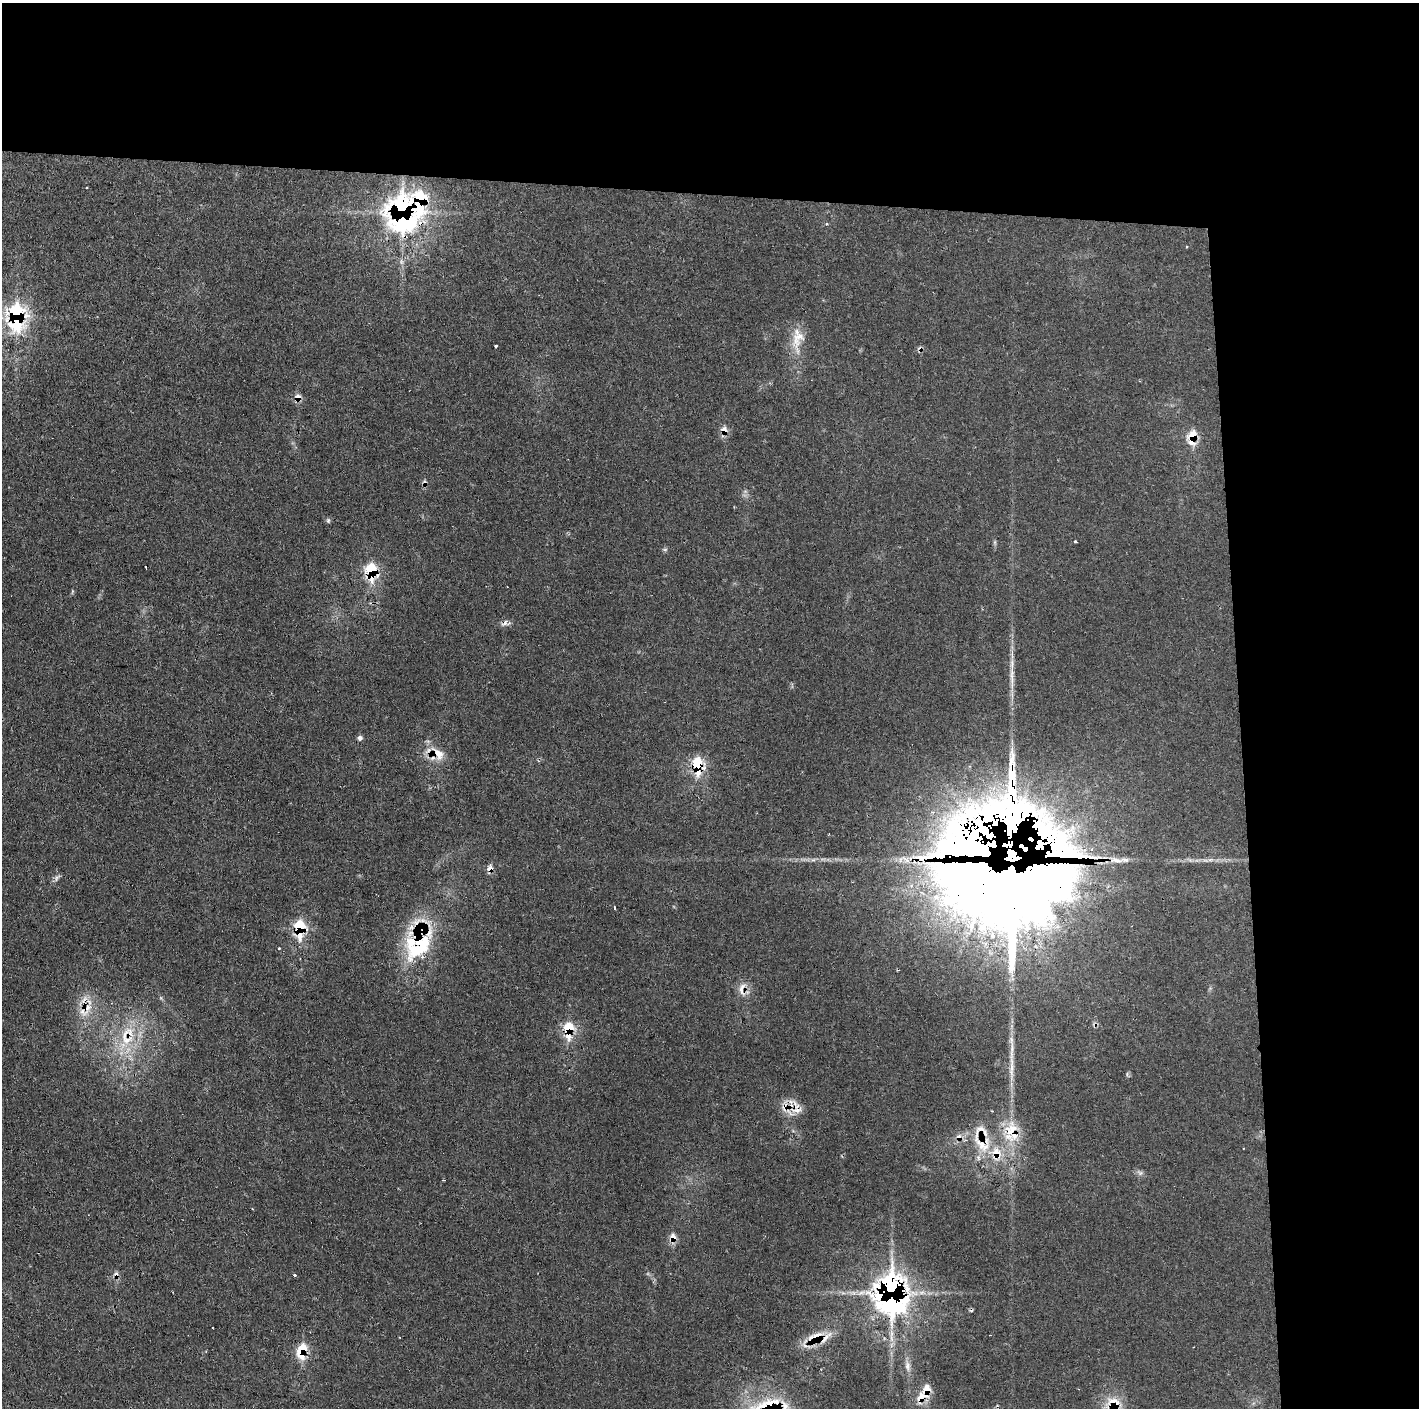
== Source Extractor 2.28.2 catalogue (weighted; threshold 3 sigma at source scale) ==
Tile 3 of 3 x 3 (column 3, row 1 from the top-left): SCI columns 2837-4253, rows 2813-4218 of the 4253 x 4228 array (HDU 1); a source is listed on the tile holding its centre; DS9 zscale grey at full resolution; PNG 1421 x 1410 px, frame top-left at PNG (2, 3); no overlay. Shown black and unused: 24% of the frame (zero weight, under 2 of 3 exposures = <1% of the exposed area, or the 3 px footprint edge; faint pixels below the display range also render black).
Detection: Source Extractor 2.28.2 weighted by HDU 2 'WHT'; one run over the whole footprint, this tile lists its part. Background 0.0829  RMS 0.0063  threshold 0.0285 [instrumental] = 3 sigma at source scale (4.5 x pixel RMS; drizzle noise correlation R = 1.50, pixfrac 1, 0.05/0.05 arcsec/px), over >= 5 px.
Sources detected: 78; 1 inside a brighter object's white glare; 7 cosmic-ray / hot-pixel residue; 2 long thin detections or spike segments (spike, bleed or trail) — not listed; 20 inside a brighter listed object's ellipse — not listed separately; the other 48 listed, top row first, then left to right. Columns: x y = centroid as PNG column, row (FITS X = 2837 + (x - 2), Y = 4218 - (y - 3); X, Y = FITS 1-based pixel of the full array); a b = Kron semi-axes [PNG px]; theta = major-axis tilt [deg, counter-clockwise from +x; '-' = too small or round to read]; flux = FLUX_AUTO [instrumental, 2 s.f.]
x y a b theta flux
420 200 22 11 88 52
402 211 19 14 -87 310
827 224 4 4 - 1.1
1186 247 4 2 - 0.48
17 316 17 11 89 110
798 337 43 15 79 15
496 346 4 3 - 1.5
298 397 9 7 90 4.3
724 430 10 8 -78 4.4
1192 437 12 8 82 16
328 520 7 5 90 1.1
1075 541 3 3 - 1.9
665 549 7 4 0 0.99
146 567 4 3 - 3.1
371 571 13 8 -84 34
505 623 10 6 35 2.8
360 738 5 5 - 2.1
438 753 21 12 -46 12
698 765 7 5 -85 110
989 815 415 102 35 3500
984 851 78 26 -25 6100
1012 857 10 8 -10 10000
1125 859 10 6 -20 2.4
490 869 8 8 - 3.8
56 878 9 4 77 1.6
614 908 3 2 - 0.87
300 928 15 9 90 28
420 946 49 28 48 52
279 948 3 2 - 1.2
87 1008 15 11 21 9.6
569 1029 15 8 89 21
127 1040 20 11 17 14
1012 1068 33 6 90 9.3
796 1108 24 14 -72 9.6
1011 1131 30 20 68 23
982 1143 31 23 -36 31
1140 1173 11 5 -36 2
444 1180 3 3 - 1.1
673 1238 11 9 80 5.5
116 1275 9 7 -88 2.6
295 1275 4 3 - 0.89
892 1292 19 14 -88 500
814 1337 30 15 26 15
302 1350 15 9 75 18
908 1366 15 8 -83 4.4
927 1390 13 9 74 11
1113 1403 22 18 -5 16
766 1408 57 44 6 78
Overlapping masked pixels (flux is a lower limit): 29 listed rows (the first 20) at x y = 420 200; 402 211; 17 316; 298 397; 724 430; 1192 437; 371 571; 505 623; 438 753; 698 765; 989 815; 984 851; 1012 857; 490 869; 300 928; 420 946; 87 1008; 569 1029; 796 1108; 1011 1131
Isophote crosses this tile's border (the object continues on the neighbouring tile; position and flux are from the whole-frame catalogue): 1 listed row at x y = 766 1408